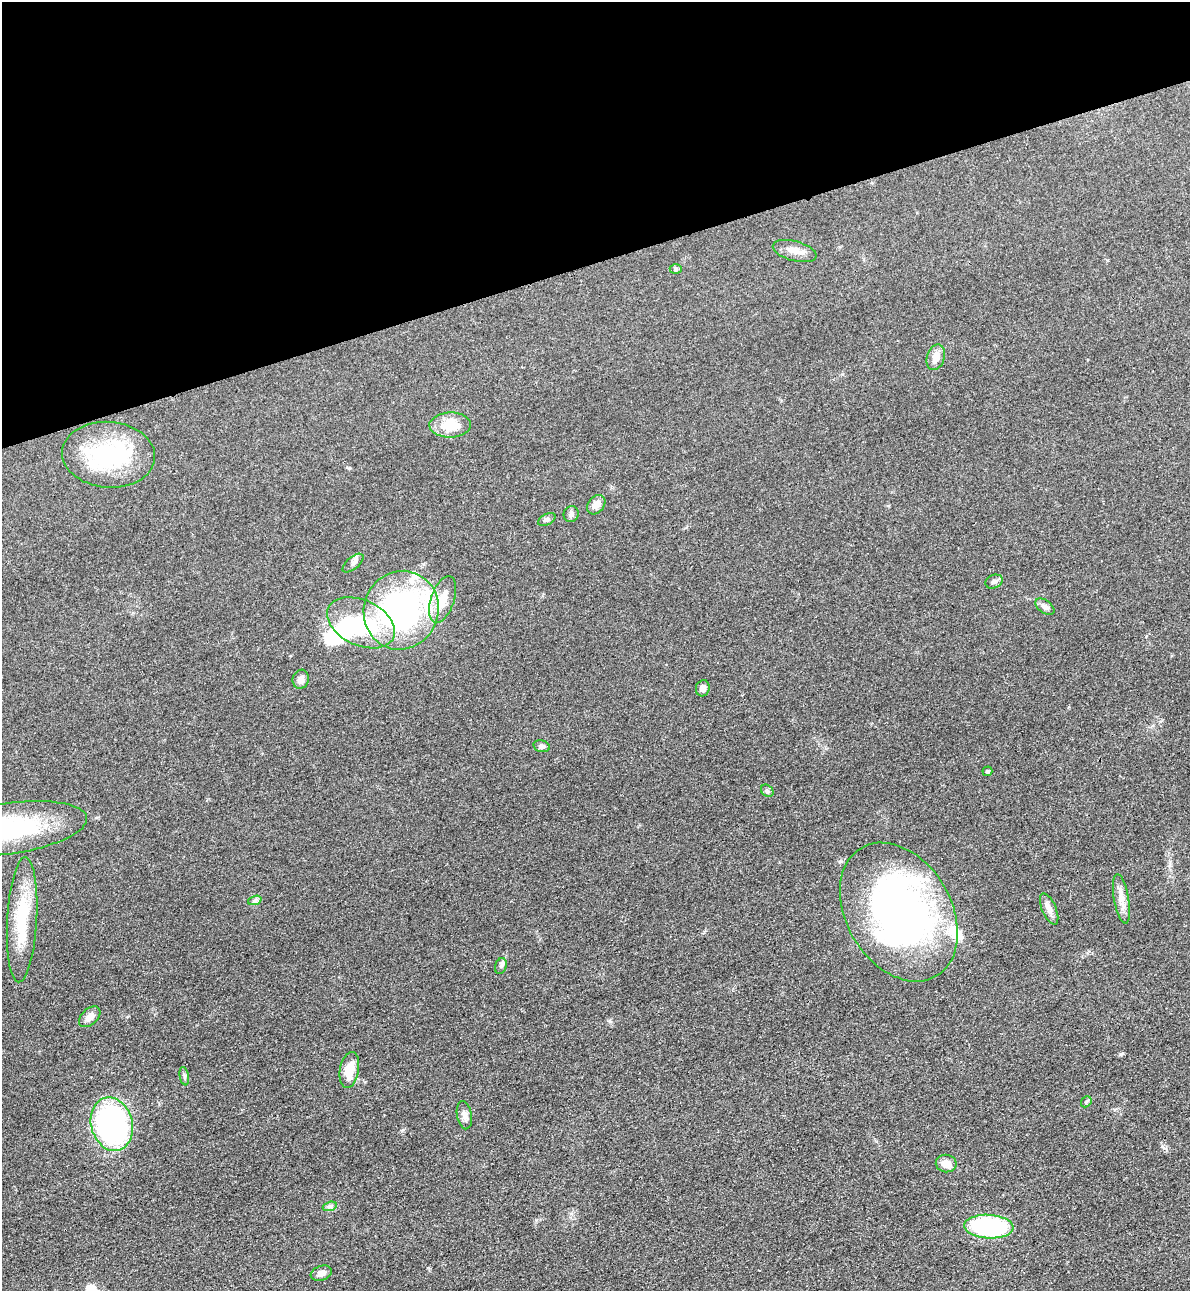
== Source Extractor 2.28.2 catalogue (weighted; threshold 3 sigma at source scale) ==
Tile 3 of 4 x 4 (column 3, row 1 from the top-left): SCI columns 2659-3846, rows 3897-5185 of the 5195 x 5213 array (HDU 1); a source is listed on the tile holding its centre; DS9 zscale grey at full resolution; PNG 1192 x 1293 px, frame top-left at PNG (2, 2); each listed source drawn as its Kron ellipse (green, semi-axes under 4 px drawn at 4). Shown black and unused: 20% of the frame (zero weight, under 3 of 4 exposures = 3% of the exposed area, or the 3 px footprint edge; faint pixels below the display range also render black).
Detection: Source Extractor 2.28.2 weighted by HDU 2 'WHT'; one run over the whole footprint, this tile lists its part. Background 0.0679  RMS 0.0084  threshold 0.0379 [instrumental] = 3 sigma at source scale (4.5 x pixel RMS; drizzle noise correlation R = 1.50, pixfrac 1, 0.05/0.05 arcsec/px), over >= 5 px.
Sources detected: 45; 4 inside a brighter object's white glare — neither listed nor drawn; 5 inside a brighter listed object's ellipse — not listed separately; the other 36 listed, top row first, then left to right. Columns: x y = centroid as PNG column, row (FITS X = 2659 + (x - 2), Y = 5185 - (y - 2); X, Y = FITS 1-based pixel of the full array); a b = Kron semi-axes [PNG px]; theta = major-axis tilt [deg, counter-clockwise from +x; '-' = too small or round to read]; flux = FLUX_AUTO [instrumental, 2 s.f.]
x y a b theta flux
795 251 22 10 -15 8.6
676 269 6 5 - 1.5
936 357 13 8 72 7.1
450 425 21 12 2 20
108 455 46 33 -4 79
596 505 11 8 51 6.2
571 514 8 7 - 2.7
547 519 9 5 28 2.1
353 563 12 6 40 3.2
994 582 9 6 22 2.8
443 599 24 11 71 15
1045 607 11 6 -35 4.1
401 610 40 37 68 200
361 623 36 22 -25 73
301 679 9 8 - 4.5
703 688 8 7 - 3.9
542 746 8 5 -14 2.5
987 771 5 5 - 1.3
767 791 7 5 -44 1.6
9 829 79 25 8 110
1121 899 25 7 -80 8.1
255 900 7 4 19 1.7
1049 909 17 7 -67 5.3
899 912 74 52 -59 370
22 920 63 15 87 42
501 966 8 5 71 1.9
90 1017 12 8 43 6
349 1070 18 9 80 15
184 1076 9 4 -79 1.8
1086 1102 6 4 49 1.2
464 1115 14 7 -79 4.2
112 1124 27 20 -75 180
946 1163 10 8 -9 8.3
330 1206 7 4 18 1.9
989 1227 24 12 -3 110
321 1273 11 7 20 4.4
Isophote crosses this tile's border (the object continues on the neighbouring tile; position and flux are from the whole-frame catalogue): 1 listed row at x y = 9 829
Unlisted compact peaks at least as high as the median listed source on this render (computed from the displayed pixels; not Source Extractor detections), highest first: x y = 1121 1054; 841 861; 610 1021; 402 1130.